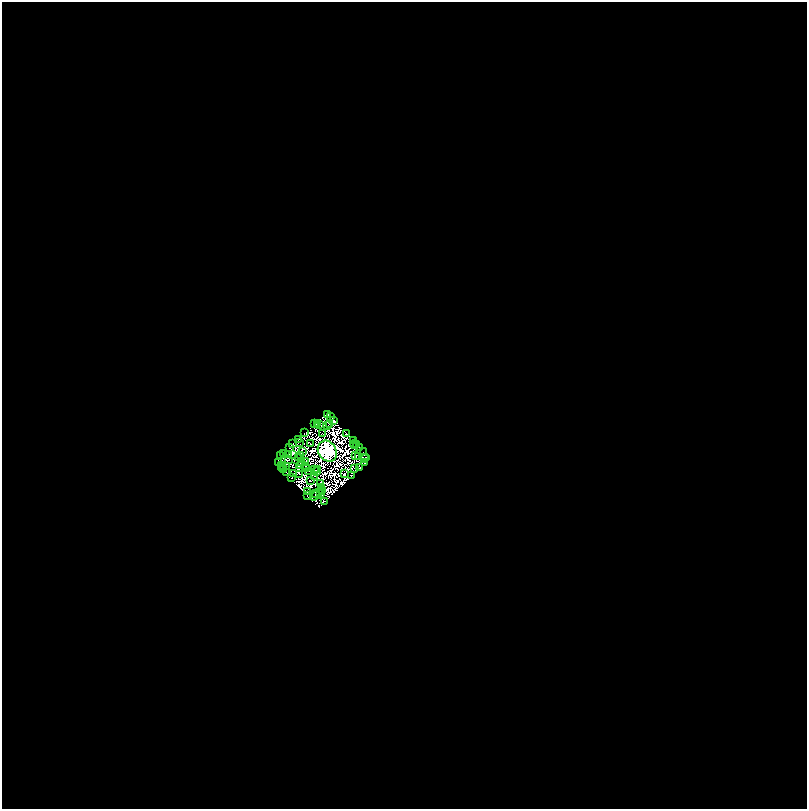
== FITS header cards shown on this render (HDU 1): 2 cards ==
NAXIS1  =                 1609
NAXIS2  =                 1613

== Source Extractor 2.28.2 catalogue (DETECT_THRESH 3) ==
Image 1609 x 1613 px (HDU 1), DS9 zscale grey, zoomed out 1/2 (1 PNG px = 2 x 2 image px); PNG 809 x 811 px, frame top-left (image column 1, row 1613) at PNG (2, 2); each listed source drawn as its Kron ellipse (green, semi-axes under 4 px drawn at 4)
Background 0.0595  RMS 2.0e-05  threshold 6.12e-05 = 3 sigma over >= 5 px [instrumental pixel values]
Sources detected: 234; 165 cannot appear on this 1/2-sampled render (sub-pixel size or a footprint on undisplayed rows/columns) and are neither listed nor drawn; the other 69 listed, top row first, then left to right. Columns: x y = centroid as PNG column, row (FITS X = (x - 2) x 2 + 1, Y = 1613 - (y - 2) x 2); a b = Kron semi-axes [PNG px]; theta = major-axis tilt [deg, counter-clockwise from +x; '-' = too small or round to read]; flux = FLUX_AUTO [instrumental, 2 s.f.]
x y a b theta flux
327 414 3 1 - 0.78
331 417 2 1 - 0.39
334 421 4 2 - 11
314 423 3 2 - 2.4
317 424 3 2 - 2.2
320 424 2 1 - 0.26
329 424 2 1 - 1.7
327 425 2 1 - 2.5
304 433 2 1 - 2.6
346 433 4 1 - 5
323 434 2 1 - 2.1
298 440 2 1 - 0.28
353 441 2 1 - 0.63
299 442 2 1 - 1.2
293 444 2 1 - 0.033
310 444 2 2 - 2.3
355 444 4 1 - 2.4
357 445 2 1 - 5.1
290 448 2 2 - 7.2
359 448 3 2 - 3.5
327 451 11 9 -54 13000
363 451 2 1 - 1.8
302 452 2 1 - 0.13
283 453 2 1 - 3.6
289 454 2 1 - 2.8
292 454 3 2 - 0.74
281 455 2 1 - 2.4
300 456 2 1 - 0.79
356 456 2 1 - 2.2
358 457 3 2 - 1.3
366 457 2 1 - 0.41
298 458 2 1 - 0.76
365 459 2 1 - 4.2
289 460 2 1 - 1.6
306 461 2 2 - 0.63
278 462 2 1 - 3.1
302 463 2 1 - 2
365 463 3 1 - 3.5
282 465 3 1 - 4.8
301 465 2 1 - 0.38
287 466 2 1 - 0.59
305 466 2 1 - 2.6
292 467 3 1 - 1.9
282 468 4 2 - 3.4
360 468 3 2 - 3.5
283 469 2 1 - 2.3
307 469 2 1 - 0.87
314 469 2 2 - 0.47
355 469 2 1 - 6.5
318 470 2 1 - 1.3
308 471 2 1 - 0.47
316 472 2 1 - 0.032
287 473 2 1 - 0.12
293 473 2 1 - 2.7
299 474 2 1 - 2
344 474 3 2 - 0.74
314 476 3 1 - 3
351 476 2 2 - 8.2
292 477 2 1 - 2.4
311 481 2 1 - 2.9
321 483 2 1 - 4.3
321 487 3 1 - 2.8
322 490 2 1 - 1.1
307 491 3 2 - 2.6
316 493 2 1 - 0.37
317 494 7 2 41 3.2
321 494 2 1 - 1.9
307 496 2 1 - 1.8
325 501 2 1 - 3.2
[165 sub-pixel or undisplayed-footprint detections neither listed nor drawn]